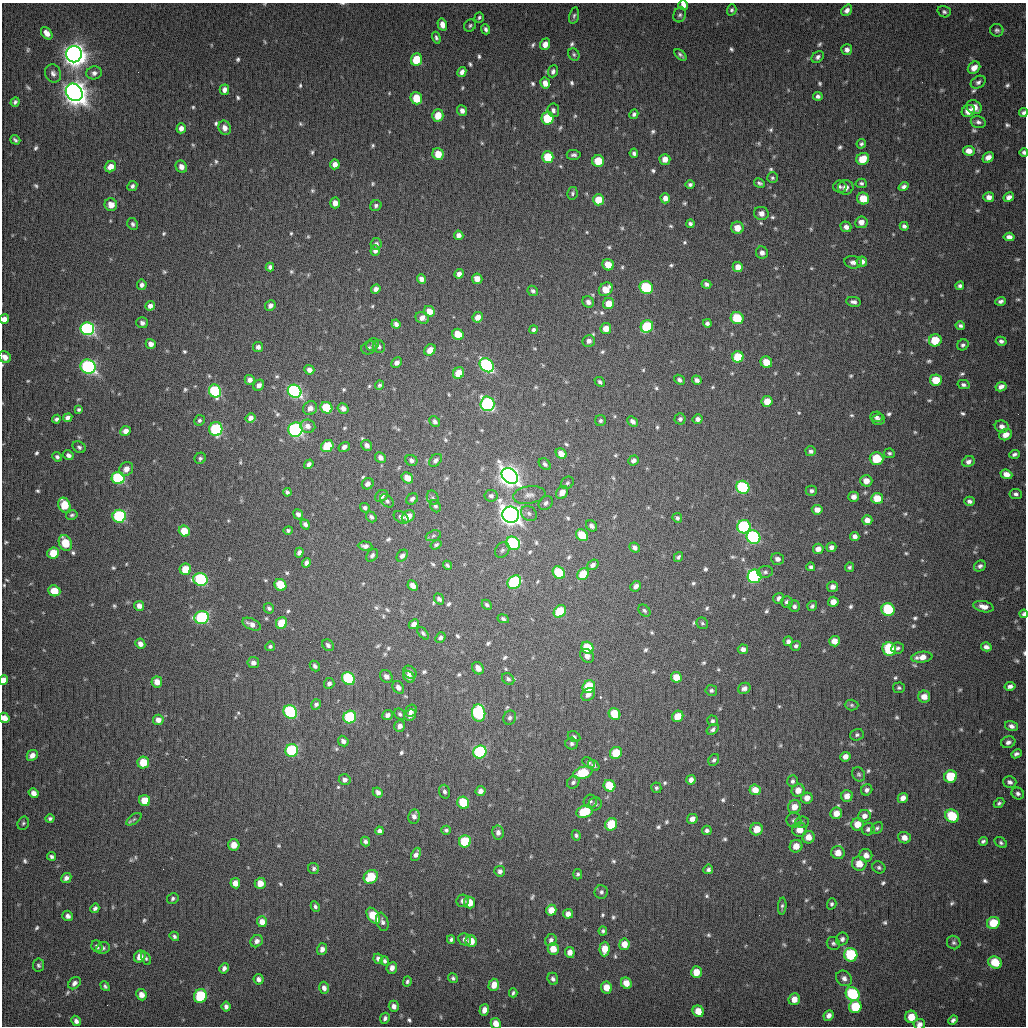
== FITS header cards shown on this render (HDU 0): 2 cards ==
NAXIS1  =                 1024
NAXIS2  =                 1024

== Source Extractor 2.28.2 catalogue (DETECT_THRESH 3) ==
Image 1024 x 1024 px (HDU 0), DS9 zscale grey, 1 PNG px = 1 image px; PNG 1028 x 1028 px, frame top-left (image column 1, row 1024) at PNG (2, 3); each listed source drawn as its Kron ellipse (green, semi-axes under 4 px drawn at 4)
Background 1380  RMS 15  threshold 45.4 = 3 sigma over >= 5 px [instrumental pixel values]
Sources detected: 747; of the 747, the 500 brightest by FLUX_AUTO listed and drawn (247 fainter detections omitted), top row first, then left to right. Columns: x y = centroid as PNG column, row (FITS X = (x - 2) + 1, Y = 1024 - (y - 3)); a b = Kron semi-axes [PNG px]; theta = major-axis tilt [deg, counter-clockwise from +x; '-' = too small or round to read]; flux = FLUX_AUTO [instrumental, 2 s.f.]
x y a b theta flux
683 5 5 5 - 6.3e+03
732 10 5 4 - 2.1e+03
847 10 6 5 - 4.5e+03
944 12 7 5 -20 2.4e+03
680 15 7 6 - 2.6e+03
574 16 8 5 77 2.3e+03
479 17 5 4 - 2.0e+03
442 25 6 4 -74 8.4e+03
470 25 6 5 - 2.1e+03
486 29 5 3 - 2.6e+03
997 30 6 6 - 2.6e+03
47 33 7 5 -51 7.9e+03
436 38 6 3 -73 2.3e+03
545 44 6 5 - 7.8e+03
847 50 5 5 - 4.4e+03
74 54 8 7 - 1.2e+06
574 55 6 5 - 2.0e+03
680 55 7 3 -42 2.5e+03
818 57 6 5 - 3.5e+03
416 60 6 5 - 3.1e+04
974 68 7 5 44 8.6e+03
553 71 6 5 - 3.3e+03
462 72 5 4 - 5.0e+03
53 73 9 8 - 4.6e+03
94 73 8 6 12 4.9e+03
978 82 8 5 32 3.1e+03
545 83 5 5 - 7.7e+03
224 90 5 4 - 5.5e+03
74 92 9 7 -49 1.2e+06
818 96 4 4 - 3.0e+03
416 98 6 5 - 3.0e+04
15 102 5 4 - 2.4e+03
974 107 8 6 -35 1.0e+04
553 110 7 6 - 3.6e+03
462 111 5 5 - 5.2e+03
968 111 7 6 - 9.2e+03
1023 113 4 4 - 2.7e+03
634 114 5 4 - 2.7e+03
438 115 6 5 - 1.8e+04
548 118 6 6 - 4.2e+04
978 122 7 6 - 3.3e+03
181 128 5 4 - 5.6e+03
225 128 7 6 - 6.0e+03
15 140 5 3 - 2.4e+03
861 144 5 4 - 2.3e+03
969 151 6 5 - 8.0e+03
1024 152 4 3 - 2.3e+03
634 153 5 4 - 3.0e+03
438 154 6 5 - 1.7e+04
574 155 7 5 -4 3.0e+03
548 157 6 5 - 3.9e+04
988 157 6 5 - 6.5e+03
665 159 5 5 - 7.5e+03
863 159 6 6 - 2.2e+04
598 161 6 6 - 2.3e+04
335 164 5 4 - 7.5e+03
110 167 6 5 - 1.0e+04
181 167 6 5 - 5.8e+03
772 178 5 5 - 2.0e+03
759 183 6 4 -29 2.2e+03
861 183 5 5 - 2.4e+03
690 185 4 4 - 2.5e+03
132 186 5 4 - 2.9e+03
840 187 6 6 - 2.8e+03
846 187 8 7 - 6.4e+03
904 187 5 4 - 3.6e+03
572 193 6 5 - 2.2e+03
989 197 5 5 - 5.8e+03
1009 197 5 4 - 5.4e+03
665 198 5 4 - 7.4e+03
863 198 6 6 - 2.2e+04
598 200 5 5 - 2.2e+04
335 203 5 5 - 7.0e+03
111 205 6 6 - 1.0e+04
376 206 6 5 - 2.8e+03
761 213 7 6 - 5.5e+03
861 222 6 6 - 6.5e+03
133 224 6 5 - 2.9e+03
690 224 4 4 - 2.8e+03
904 226 4 4 - 3.2e+03
846 227 5 5 - 5.4e+03
737 228 6 6 - 1.1e+04
459 235 5 4 - 5.1e+03
1009 237 5 4 - 5.2e+03
376 244 6 5 - 2.9e+03
375 251 5 4 - 4.6e+03
762 253 6 6 - 5.3e+03
862 261 5 5 - 6.5e+03
853 262 9 6 -9 4.2e+03
608 265 6 5 - 1.5e+04
270 267 4 4 - 3.7e+03
738 267 5 5 - 1.1e+04
459 274 5 4 - 5.0e+03
421 279 5 4 - 5.6e+03
477 279 5 5 - 8.6e+03
706 284 5 4 - 2.9e+03
142 285 5 4 - 4.0e+03
960 286 4 4 - 2.7e+03
646 288 7 6 - 7.3e+04
376 289 5 4 - 4.4e+03
606 289 7 6 - 1.3e+04
533 291 6 4 -43 2.6e+03
1001 301 5 4 - 3.3e+03
588 302 6 5 - 4.3e+03
853 302 7 5 -9 4.1e+03
609 304 5 5 - 1.5e+04
270 305 5 5 - 3.8e+03
150 306 5 4 - 6.2e+03
429 311 6 5 - 1.2e+04
478 317 5 5 - 8.5e+03
422 318 7 5 -21 6.9e+03
737 318 6 6 - 4.0e+04
4 319 5 4 - 7.3e+03
142 323 6 5 - 3.6e+03
707 323 4 4 - 3.2e+03
396 324 4 4 - 4.2e+03
960 326 5 3 - 2.7e+03
647 327 6 6 - 7.1e+04
606 328 5 5 - 1.2e+04
87 329 7 6 - 2.4e+05
533 330 4 4 - 2.3e+03
458 334 6 5 - 2.3e+04
935 340 6 6 - 2.7e+04
589 341 6 6 - 4.7e+03
1001 341 5 4 - 3.1e+03
151 344 5 5 - 5.8e+03
373 345 7 5 44 2.1e+03
963 345 6 5 - 2.7e+03
258 347 5 5 - 4.8e+03
379 347 6 6 - 3.1e+03
369 348 8 6 25 2.7e+03
430 350 6 5 - 1.2e+04
5 357 6 5 - 7.0e+03
738 357 5 5 - 3.9e+04
766 362 6 5 - 1.5e+04
397 363 6 5 - 4.3e+03
487 365 8 6 -44 1.9e+05
88 367 8 7 - 2.3e+05
309 370 5 4 - 5.7e+03
459 373 6 5 - 2.2e+04
250 380 5 5 - 5.7e+03
679 380 6 4 -40 3.0e+03
697 380 5 4 - 4.1e+03
936 380 6 5 - 2.6e+04
600 382 6 4 -42 2.5e+03
259 385 6 5 - 4.7e+03
380 385 5 4 - 2.2e+03
963 385 6 4 -13 2.8e+03
1001 387 6 4 27 5.0e+03
215 391 6 6 - 1.1e+05
295 391 7 6 - 2.3e+05
767 401 5 5 - 1.5e+04
487 404 7 7 - 1.9e+05
310 408 7 6 - 6.9e+03
326 408 6 5 - 4.0e+04
343 408 6 4 -30 5.0e+03
79 409 4 4 - 2.0e+03
876 417 6 5 - 3.0e+03
68 418 5 4 - 4.4e+03
250 418 5 4 - 5.0e+03
56 419 4 3 - 2.9e+03
680 419 5 5 - 3.0e+03
698 419 5 5 - 4.1e+03
199 420 5 5 - 2.5e+03
879 420 6 5 - 3.4e+03
600 421 5 5 - 2.4e+03
633 421 6 4 -44 4.0e+03
435 422 6 5 - 3.6e+03
308 426 8 6 -8 6.0e+03
1002 426 7 6 - 5.6e+03
216 429 7 6 - 1.0e+05
295 430 7 7 - 2.3e+05
125 431 5 5 - 7.1e+03
1006 435 7 5 25 9.2e+03
367 445 6 5 - 4.9e+03
327 446 6 5 - 3.8e+04
79 447 7 5 -32 2.6e+03
344 447 6 4 35 4.2e+03
811 451 5 5 - 2.9e+03
889 453 5 4 - 2.2e+03
561 454 6 5 - 9.4e+03
1014 454 5 3 - 2.8e+03
68 455 5 4 - 3.8e+03
57 457 5 4 - 2.5e+03
200 458 5 5 - 2.2e+03
380 458 6 5 - 4.8e+03
876 459 7 6 - 2.7e+04
411 460 6 5 - 3.6e+03
436 460 7 5 45 3.3e+03
633 460 5 4 - 4.0e+03
968 462 6 5 - 4.0e+03
309 464 5 4 - 3.7e+03
545 464 7 5 -44 2.7e+03
126 469 7 6 - 8.0e+03
1006 474 6 4 -21 8.4e+03
510 476 9 7 -44 9.9e+05
118 478 6 6 - 1.0e+05
407 478 6 5 - 1.3e+04
866 481 6 6 - 8.7e+03
567 483 7 5 43 2.2e+03
368 484 6 5 - 4.4e+03
743 487 7 6 - 1.1e+05
811 491 6 5 - 2.8e+03
287 492 4 3 - 2.4e+03
562 492 7 5 54 9.4e+03
1016 494 6 5 - 2.9e+03
529 495 16 8 9 6.8e+03
381 496 7 5 40 4.7e+03
491 496 6 6 - 3.0e+03
854 497 5 5 - 5.1e+03
433 498 7 5 -70 2.0e+03
877 498 6 5 - 2.1e+04
412 499 6 5 - 3.3e+03
387 501 8 5 -45 2.9e+03
969 501 5 4 - 3.6e+03
546 503 8 6 41 3.5e+03
64 505 7 6 - 2.6e+04
435 506 6 5 - 2.4e+03
365 508 5 4 - 2.9e+03
817 510 5 5 - 7.4e+03
529 513 8 6 -41 3.3e+03
298 514 5 4 - 3.9e+03
72 515 6 4 13 2.2e+03
511 515 8 8 - 9.8e+05
119 516 6 6 - 1.0e+05
408 516 7 5 42 1.3e+04
371 517 6 4 -49 3.3e+03
401 517 8 5 -33 4.4e+03
677 518 5 4 - 2.4e+03
867 520 5 5 - 7.9e+03
305 524 5 4 - 3.5e+03
591 526 6 5 - 4.1e+03
744 527 7 6 - 1.1e+05
288 530 5 4 - 2.1e+03
184 531 6 5 - 2.2e+04
582 535 6 5 - 2.7e+04
433 536 8 5 19 2.1e+03
855 536 5 4 - 4.5e+03
754 537 7 6 - 1.9e+05
65 543 8 6 -65 2.6e+04
513 543 7 6 - 1.0e+05
436 545 6 4 33 2.2e+03
365 546 7 4 -4 3.7e+03
635 547 5 4 - 4.0e+03
831 547 5 4 - 4.8e+03
818 549 5 5 - 7.4e+03
502 550 8 6 56 2.7e+03
53 553 6 5 - 2.4e+04
299 553 5 4 - 3.6e+03
372 555 7 5 55 3.0e+03
402 556 6 5 - 3.8e+03
678 557 5 4 - 2.3e+03
777 559 6 5 - 4.6e+03
306 563 5 4 - 3.5e+03
447 565 5 3 - 2.2e+03
593 565 6 4 34 3.7e+03
980 566 6 5 - 3.1e+03
811 567 4 4 - 2.4e+03
849 567 5 4 - 2.0e+03
185 569 6 5 - 2.2e+04
765 572 8 6 6 2.8e+03
559 573 7 5 -45 5.0e+04
583 574 6 5 - 2.6e+04
755 576 7 6 - 1.8e+05
200 579 7 6 - 1.3e+05
514 582 7 6 - 1.0e+05
280 585 6 5 - 3.0e+04
413 586 6 4 -45 7.2e+03
636 586 6 4 43 4.4e+03
833 587 5 5 - 5.1e+03
54 591 6 5 - 2.3e+04
779 598 5 5 - 4.4e+03
439 599 6 4 -51 3.5e+03
787 602 6 5 - 4.2e+03
833 602 5 5 - 9.8e+03
487 605 5 4 - 2.3e+03
139 606 5 5 - 5.9e+03
794 606 6 5 - 3.0e+03
812 606 5 5 - 2.5e+03
983 607 10 5 -13 7.8e+03
269 608 5 5 - 2.6e+03
888 609 7 6 - 6.1e+04
560 611 7 5 44 4.8e+04
644 611 7 5 -45 2.4e+03
1024 614 4 3 - 2.7e+03
202 618 7 6 - 1.2e+05
503 619 6 4 -27 2.1e+03
281 623 6 5 - 2.9e+04
702 623 6 5 - 2.0e+03
251 624 10 5 -25 6.4e+03
414 624 5 4 - 6.5e+03
423 633 7 4 -49 2.1e+03
440 638 6 4 49 2.9e+03
788 641 5 4 - 3.4e+03
834 641 5 5 - 9.5e+03
140 644 5 4 - 5.8e+03
328 645 6 5 - 3.3e+03
270 646 5 4 - 2.4e+03
796 646 5 5 - 2.6e+03
986 647 5 4 - 4.2e+03
588 648 6 5 - 4.5e+04
898 648 6 5 - 2.8e+03
743 649 5 5 - 4.5e+03
889 649 7 6 - 6.0e+04
587 656 7 6 - 6.4e+03
922 657 10 5 7 1.1e+04
253 663 5 5 - 4.8e+03
315 666 6 4 -48 3.2e+03
478 668 6 5 - 8.7e+03
410 672 7 5 -44 4.5e+03
386 677 7 5 -45 5.3e+03
409 677 7 5 -44 5.4e+03
676 677 5 5 - 1.5e+04
348 679 7 6 - 8.7e+04
508 679 7 5 -40 2.7e+03
4 680 5 4 - 7.6e+03
157 682 5 5 - 8.3e+03
329 683 5 5 - 3.7e+03
1010 686 5 4 - 4.0e+03
398 687 7 5 -53 5.5e+03
589 687 7 6 - 4.4e+04
744 688 6 5 - 4.4e+03
899 688 6 5 - 2.0e+03
711 690 6 5 - 2.7e+03
588 694 7 5 37 5.3e+03
924 697 6 6 - 9.0e+03
316 704 5 4 - 3.2e+03
852 705 7 5 -2 2.0e+03
411 710 6 5 - 3.9e+03
290 712 7 6 - 1.2e+05
479 713 8 6 -84 1.3e+05
400 714 6 5 - 2.0e+03
615 714 6 5 - 3.0e+04
387 715 5 4 - 4.3e+03
410 715 6 5 - 5.6e+03
678 716 6 5 - 1.5e+04
350 717 6 6 - 8.3e+04
4 718 5 5 - 8.6e+03
510 718 7 6 - 3.1e+03
158 720 5 5 - 7.8e+03
712 721 5 5 - 2.3e+03
400 726 6 5 - 5.1e+03
1011 726 6 5 - 4.6e+03
713 729 7 4 39 2.8e+03
857 735 7 5 18 2.6e+03
574 737 6 5 - 2.0e+03
343 741 6 4 -46 4.2e+03
1008 742 7 5 19 4.0e+03
572 744 6 6 - 2.8e+03
292 750 6 6 - 1.1e+05
480 752 7 6 - 1.2e+05
616 753 6 5 - 2.9e+04
1016 754 5 4 - 3.2e+03
32 755 6 5 - 6.5e+03
845 757 5 5 - 6.9e+03
714 760 6 5 - 2.3e+03
143 763 6 6 - 2.3e+04
588 763 7 4 -37 2.1e+03
594 765 6 5 - 2.9e+03
583 773 10 6 17 3.9e+04
859 774 7 6 - 2.4e+03
951 776 6 6 - 4.3e+04
345 780 6 5 - 4.1e+03
691 780 5 4 - 5.8e+03
792 781 6 5 - 3.2e+03
573 782 7 5 45 2.7e+03
1010 782 7 5 -15 3.5e+03
609 786 6 5 - 3.2e+04
656 788 5 5 - 2.1e+03
755 790 5 5 - 1.4e+04
798 790 7 6 - 1.2e+04
867 790 6 5 - 3.7e+03
480 791 5 5 - 5.4e+03
378 792 5 4 - 4.2e+03
444 792 7 5 -74 2.9e+03
33 793 5 4 - 6.1e+03
1018 793 6 5 - 3.3e+03
847 796 6 5 - 6.8e+03
807 798 6 5 - 9.1e+03
903 798 5 4 - 6.9e+03
145 801 5 5 - 2.3e+04
590 801 7 6 - 2.6e+03
463 803 6 5 - 4.4e+04
999 803 6 4 43 2.3e+03
595 804 7 6 - 3.2e+03
794 807 7 6 - 1.2e+04
585 812 8 6 20 3.6e+04
836 813 6 5 - 1.1e+04
414 816 7 6 - 4.9e+03
864 816 6 6 - 6.3e+03
952 816 7 6 - 4.2e+04
50 819 4 4 - 2.5e+03
134 819 9 4 35 2.3e+03
692 819 5 5 - 5.4e+03
794 820 7 7 - 3.3e+03
802 822 7 5 5 2.2e+03
23 823 7 5 71 2.0e+03
611 824 6 6 - 3.2e+04
857 824 6 6 - 1.5e+04
877 828 7 5 44 2.1e+03
757 829 6 6 - 1.4e+04
868 829 6 6 - 3.6e+03
446 830 4 4 - 2.3e+03
707 830 5 4 - 3.1e+03
800 830 7 7 - 1.1e+04
379 831 4 4 - 3.6e+03
498 832 7 6 - 5.0e+03
576 835 5 4 - 2.2e+03
808 837 6 6 - 9.1e+03
904 838 6 5 - 7.0e+03
365 841 5 4 - 3.0e+03
465 841 6 6 - 4.3e+04
983 841 4 4 - 2.3e+03
1001 843 7 5 -34 2.2e+03
234 845 6 5 - 1.1e+04
796 846 6 6 - 1.1e+04
838 853 6 6 - 1.1e+04
416 854 7 4 65 4.5e+03
866 855 6 6 - 6.4e+03
51 856 4 3 - 2.3e+03
859 864 7 7 - 1.4e+04
879 867 7 5 -30 2.5e+03
314 868 5 5 - 2.6e+03
708 869 5 4 - 2.9e+03
500 871 5 5 - 3.9e+03
578 874 5 4 - 2.1e+03
371 877 7 6 - 3.4e+04
66 878 5 4 - 4.3e+03
235 883 5 5 - 1.1e+04
260 883 6 5 - 1.1e+04
601 892 7 6 - 2.9e+03
173 898 6 5 - 2.1e+03
463 901 6 6 - 3.8e+03
469 902 6 5 - 1.5e+04
832 904 5 4 - 2.2e+03
315 906 5 4 - 2.5e+03
782 906 8 4 86 2.3e+03
95 908 5 4 - 3.1e+03
551 910 5 5 - 1.3e+04
568 914 5 5 - 6.3e+03
68 916 5 5 - 4.2e+03
373 916 9 5 -55 3.5e+04
262 922 5 5 - 9.8e+03
382 922 9 5 -71 3.4e+03
993 923 6 6 - 2.9e+04
603 931 4 4 - 2.0e+03
174 936 5 4 - 2.2e+03
465 939 6 5 - 3.9e+03
842 939 6 6 - 3.8e+03
451 940 4 3 - 2.3e+03
551 940 6 5 - 3.4e+03
257 941 6 5 - 4.5e+03
471 941 6 5 - 1.4e+04
833 943 7 6 - 2.6e+03
954 943 7 6 - 2.5e+03
624 944 6 5 - 1.3e+04
97 946 6 5 - 3.3e+03
103 948 7 5 29 2.5e+03
322 949 6 5 - 5.3e+03
553 949 6 5 - 1.3e+04
605 949 7 5 87 1.4e+04
570 952 5 5 - 7.1e+03
851 955 7 6 - 7.9e+04
140 957 6 5 - 8.9e+03
146 958 7 4 -66 2.0e+03
378 959 5 4 - 4.1e+03
385 961 5 4 - 2.5e+03
995 962 7 6 - 2.8e+04
39 965 6 5 - 2.6e+03
224 968 5 4 - 3.8e+03
392 968 6 5 - 5.6e+03
696 972 6 5 - 1.5e+04
453 978 5 4 - 2.3e+03
844 978 8 7 - 4.8e+03
258 979 5 5 - 4.1e+03
553 979 6 5 - 3.2e+03
407 981 5 4 - 2.1e+03
74 983 7 5 44 4.1e+03
626 983 6 5 - 1.2e+04
494 985 6 5 - 1.2e+04
105 986 5 4 - 2.0e+03
606 987 6 5 - 1.3e+04
324 988 6 5 - 5.3e+03
513 993 4 3 - 2.0e+03
853 994 7 6 - 7.6e+04
141 995 6 5 - 8.3e+03
200 996 7 6 - 6.1e+04
794 999 6 5 - 9.4e+03
394 1006 6 5 - 5.4e+03
226 1007 5 4 - 3.8e+03
855 1007 6 6 - 4.1e+04
484 1010 6 4 72 6.9e+03
698 1011 6 5 - 1.4e+04
829 1015 5 4 - 4.6e+03
911 1017 6 6 - 1.6e+04
385 1018 5 4 - 3.1e+03
953 1020 5 4 - 3.0e+03
76 1021 5 4 - 3.9e+03
496 1024 5 5 - 1.0e+04
919 1024 6 5 - 5.1e+03
At the frame edge (FLAGS 8, measured only in part): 10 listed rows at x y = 683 5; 1023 113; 1024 152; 4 319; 5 357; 1024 614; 4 680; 4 718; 496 1024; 919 1024
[247 fainter detections neither listed nor drawn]